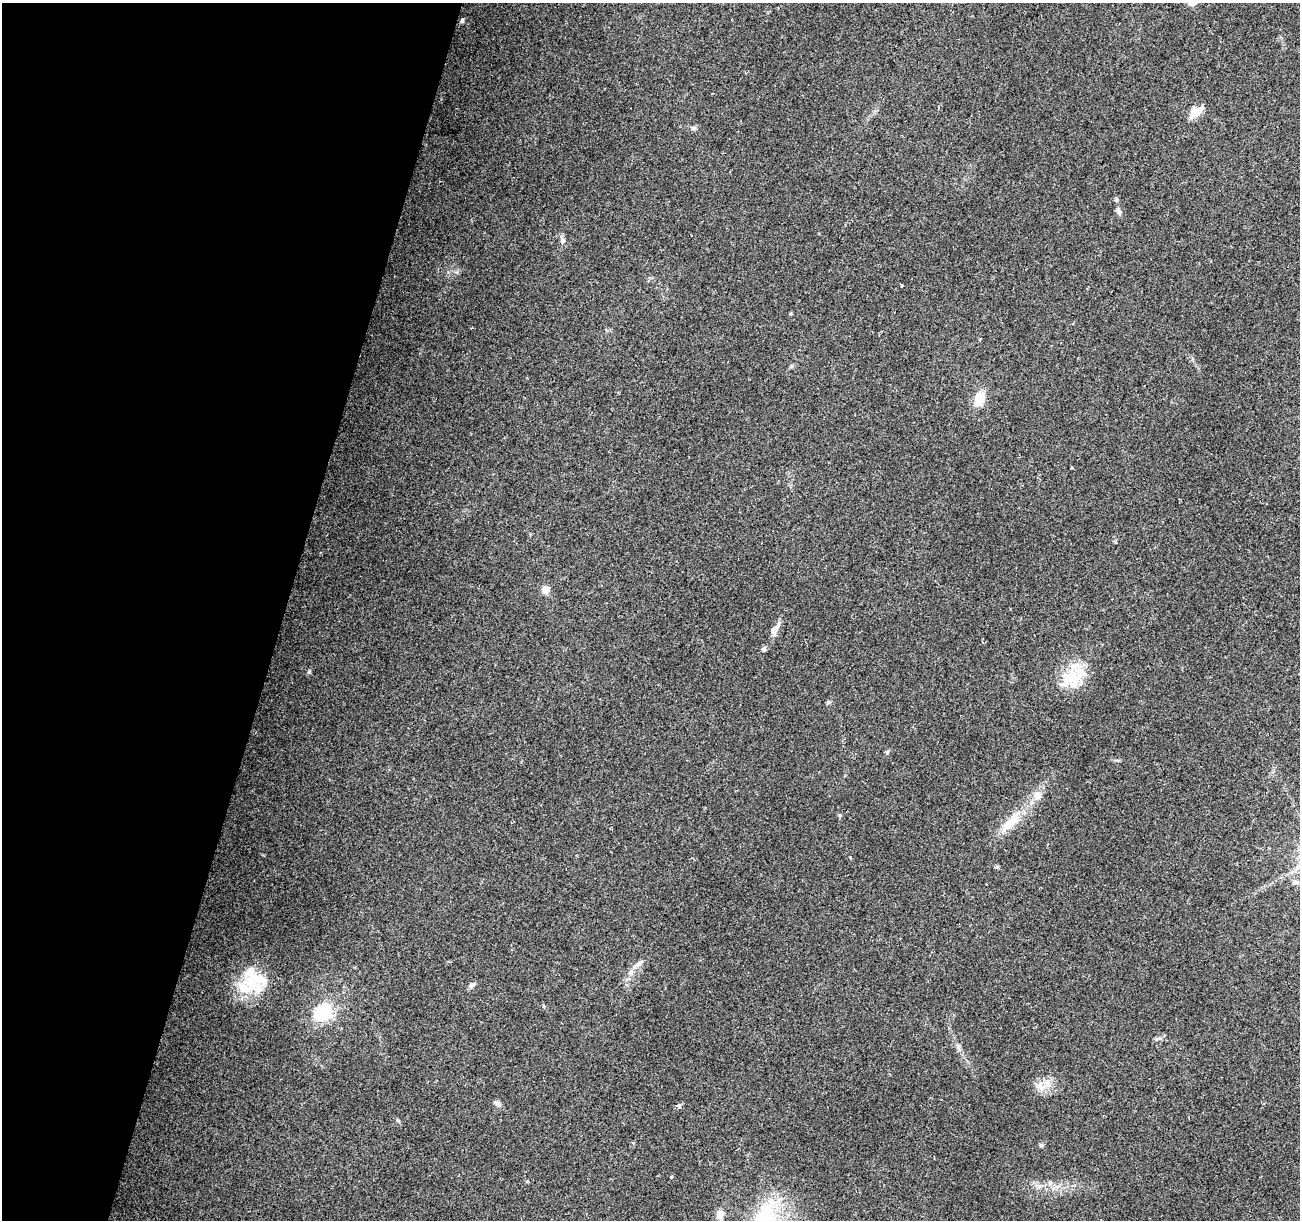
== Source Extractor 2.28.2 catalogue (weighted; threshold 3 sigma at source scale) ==
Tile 9 of 4 x 4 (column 1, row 3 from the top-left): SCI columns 18-1315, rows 1533-2750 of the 5219 x 5440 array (HDU 1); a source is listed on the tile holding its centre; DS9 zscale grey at full resolution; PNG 1302 x 1222 px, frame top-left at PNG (2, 3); no overlay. Shown black and unused: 22% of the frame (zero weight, under 2 of 3 exposures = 2% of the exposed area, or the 3 px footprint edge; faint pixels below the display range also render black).
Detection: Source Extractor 2.28.2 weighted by HDU 2 'WHT'; one run over the whole footprint, this tile lists its part. Background 0.227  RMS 0.014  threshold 0.0611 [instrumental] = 3 sigma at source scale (4.5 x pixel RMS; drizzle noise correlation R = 1.50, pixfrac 1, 0.0396/0.0396 arcsec/px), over >= 5 px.
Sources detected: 35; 1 inside a brighter object's white glare — not listed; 5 inside a brighter listed object's ellipse — not listed separately; the other 29 listed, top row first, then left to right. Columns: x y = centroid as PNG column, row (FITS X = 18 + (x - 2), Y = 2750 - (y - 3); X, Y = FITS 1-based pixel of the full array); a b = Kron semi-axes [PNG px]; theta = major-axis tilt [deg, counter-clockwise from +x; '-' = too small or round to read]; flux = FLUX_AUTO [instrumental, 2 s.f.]
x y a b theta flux
462 21 6 5 - 2
1196 112 18 10 39 17
694 128 8 6 -15 3.1
1118 211 11 6 -67 4.3
563 241 9 7 86 4.8
902 285 3 2 - 1.6
791 366 6 5 - 2
979 399 16 11 68 23
546 590 5 5 - 18
775 629 19 7 60 11
764 649 7 6 - 3.1
309 671 7 5 63 2.2
1072 679 39 24 37 50
887 752 7 4 68 2.1
840 815 5 4 - 1.5
1011 822 38 13 44 34
1295 882 10 5 -5 4.3
638 964 17 6 39 7.9
251 983 28 23 -46 49
472 985 10 6 41 4.2
324 1013 22 18 15 57
1158 1038 11 3 15 2.8
958 1047 12 5 -72 4.7
1039 1086 15 9 -30 12
497 1103 11 6 -28 4.6
679 1106 4 3 - 22
1041 1145 7 4 -45 2
527 1181 5 4 - 1.5
720 1214 11 9 -86 9.1
Unlisted compact peaks at least as high as the median listed source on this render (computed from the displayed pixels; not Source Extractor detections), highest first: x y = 997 867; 671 1177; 828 702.